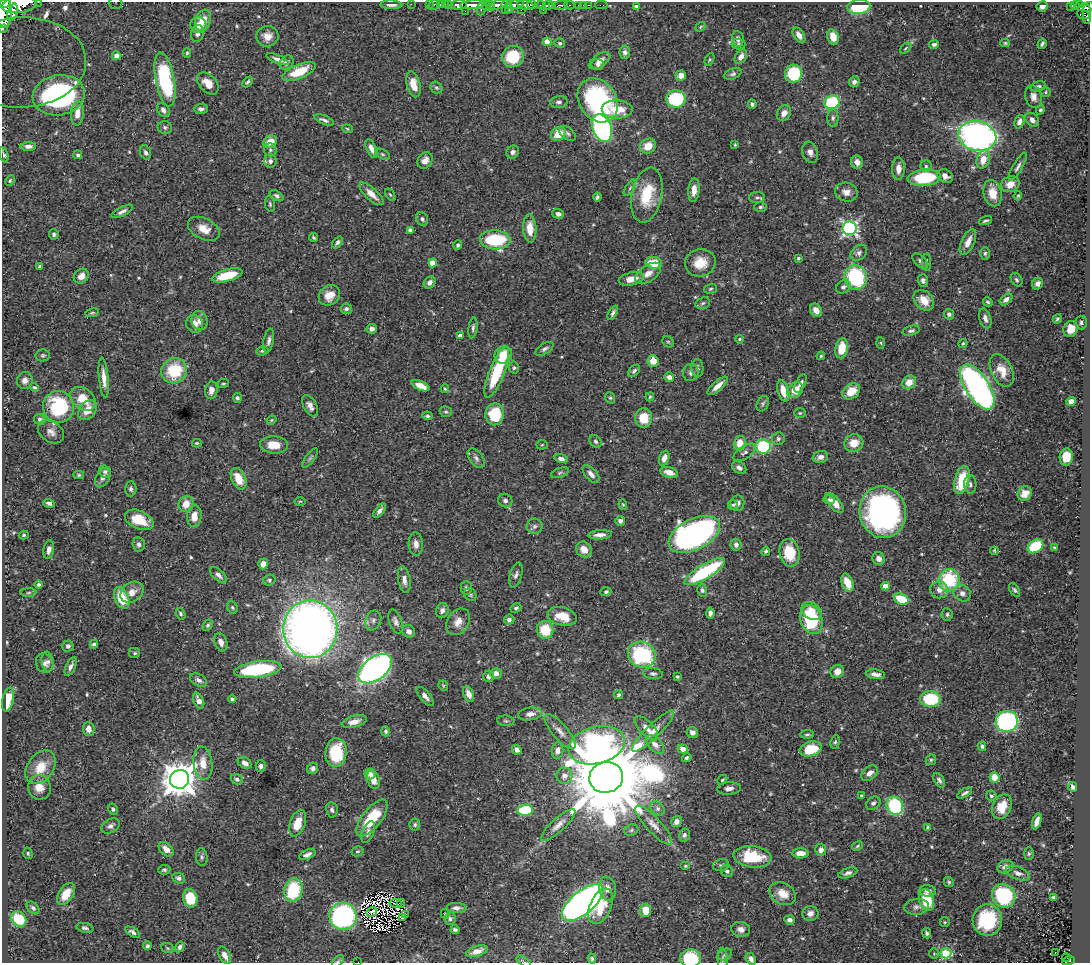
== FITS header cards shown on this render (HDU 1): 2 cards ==
NAXIS1  =                 1088
NAXIS2  =                  961

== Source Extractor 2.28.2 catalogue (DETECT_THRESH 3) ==
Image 1088 x 961 px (HDU 1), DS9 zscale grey, 1 PNG px = 1 image px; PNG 1092 x 965 px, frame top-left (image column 1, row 961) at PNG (2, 2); each listed source drawn as its Kron ellipse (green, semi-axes under 4 px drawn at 4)
Background 0.614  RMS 0.018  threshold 0.0552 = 3 sigma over >= 5 px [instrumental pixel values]
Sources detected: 563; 8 with non-positive FLUX_AUTO (blend fragments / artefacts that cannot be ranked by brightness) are neither listed nor drawn; of the other 555, the 500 brightest by FLUX_AUTO listed and drawn (55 fainter detections omitted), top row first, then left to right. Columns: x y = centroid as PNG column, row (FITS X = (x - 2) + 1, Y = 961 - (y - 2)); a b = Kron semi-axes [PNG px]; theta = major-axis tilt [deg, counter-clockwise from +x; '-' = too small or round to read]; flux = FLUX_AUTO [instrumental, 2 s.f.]
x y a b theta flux
38 2 2 2 - 13
116 3 7 6 - 3.2
4 4 7 3 13 460
411 4 2 2 - 12
429 4 2 2 - 11
445 4 3 2 - 30
507 4 5 3 - 260
19 5 17 8 8 2600
391 5 11 3 -1 4.6
434 5 6 5 - 37
440 5 3 2 - 25
449 5 4 3 - 56
459 5 8 4 3 910
472 5 12 3 5 1200
490 5 5 3 - 120
497 5 11 4 22 490
515 5 9 4 7 430
526 5 8 4 -12 990
531 5 4 3 - 370
541 5 4 3 - 200
548 5 5 3 - 150
552 5 4 2 - 53
561 5 7 3 6 140
569 5 5 2 - 71
579 5 3 3 - 29
583 5 2 2 - 7.5
589 5 3 2 - 19
601 5 6 2 0 17
1075 5 4 3 - 120
1080 5 3 3 - 64
486 6 5 3 - 120
1042 6 5 5 - 5
1071 6 4 3 - 130
637 7 4 4 - 3.3
859 7 12 7 5 69
1087 7 9 4 9 330
482 8 7 4 69 120
509 9 4 2 - 150
505 10 2 2 - 14
521 10 2 2 - 32
543 10 2 2 - 4.3
465 11 2 2 - 9
13 12 9 4 72 620
5 13 14 7 87 2000
1087 14 10 4 -88 310
1083 15 7 4 -22 130
203 20 11 7 70 15
198 25 8 7 - 8.6
700 27 5 4 - 1.5
2 29 3 2 - 38
197 33 8 6 75 5.1
799 35 8 5 -57 7.8
267 36 11 10 - 12
833 37 7 5 -74 15
738 39 8 6 -81 4.7
547 42 4 4 - 26
560 43 5 4 - 2.2
1005 43 4 4 - 1.5
738 44 7 5 -2 2.4
934 44 5 4 - 2.7
1042 44 5 3 - 2.4
906 48 7 3 42 1.5
625 52 6 5 - 4.4
187 53 4 4 - 2.2
117 56 4 4 - 5
513 57 11 10 - 53
741 57 8 5 57 6.7
277 59 12 4 -21 5.2
709 59 6 4 60 1.5
600 61 12 6 33 7.8
21 62 65 45 2 260
287 62 7 6 - 5
598 64 6 5 - 3.8
299 71 18 7 23 33
733 74 9 5 21 3.1
794 74 9 8 - 63
681 76 5 5 - 11
165 80 27 9 -79 130
247 82 6 3 46 2.6
854 82 6 5 - 4
208 83 13 8 -48 17
413 84 13 7 -75 17
1038 87 7 5 17 3.9
436 88 6 5 - 2.6
1046 92 5 5 - 1.8
59 95 26 20 11 330
1033 97 11 8 -76 8
676 99 9 9 - 86
598 100 23 18 -55 180
559 102 9 6 7 3.7
832 102 8 6 24 85
752 104 5 4 - 2.9
201 109 7 5 2 4.4
617 109 15 9 -2 29
163 110 7 5 -50 4.8
1040 110 5 4 - 2.4
77 113 12 6 84 11
784 113 8 6 56 8.2
833 118 9 5 -90 3.1
324 120 10 4 -22 4.1
1032 120 8 6 -46 5.9
1019 122 7 5 73 5.8
165 128 7 6 - 2.8
602 128 14 9 -70 350
347 129 5 4 - 1.5
567 133 9 6 -38 3.3
558 134 8 6 34 25
977 136 19 14 -13 480
270 142 7 6 - 17
735 145 3 3 - 1.6
28 146 8 4 0 4.7
648 146 8 7 - 18
372 149 10 5 -64 7
270 150 6 6 - 2.8
146 152 7 5 -71 4
513 152 7 6 - 4.1
810 152 11 7 -73 6.4
382 154 8 4 -27 2.5
4 155 8 4 -73 2.8
78 155 4 4 - 2.5
425 160 9 7 56 7.4
983 160 9 6 74 15
270 161 6 6 - 4.5
857 162 6 6 - 6.9
926 166 5 5 - 2.5
1018 167 16 4 60 4.9
898 169 11 6 88 11
945 176 8 6 -27 7
924 178 16 8 5 81
10 181 6 4 63 1.7
1010 184 9 7 22 13
630 188 9 3 57 2.6
694 190 12 5 85 10
846 192 11 9 -13 9.3
993 193 13 9 -76 20
371 194 15 6 -43 11
390 195 7 4 -55 1.6
647 195 28 15 78 49
277 196 7 4 -34 2.8
1018 196 4 3 - 1.5
597 197 4 3 - 2.3
757 198 8 5 0 3.1
270 204 8 5 -81 2.4
760 207 6 5 - 2.3
122 211 12 4 27 5
558 214 6 4 -20 4.2
422 219 7 5 -56 3.4
986 221 7 3 19 2.3
530 228 14 6 -87 18
850 228 7 7 - 330
204 229 17 10 -26 15
410 230 4 4 - 4.8
54 234 5 5 - 2.7
314 237 4 3 - 2
495 240 15 9 -4 86
337 242 7 4 52 3.1
968 242 14 6 65 11
458 245 5 4 - 2.1
859 253 9 7 43 4.4
985 253 6 5 - 2.2
798 258 4 3 - 2.4
920 261 9 5 -45 3.4
927 262 9 4 90 2.5
433 263 4 4 - 21
654 263 8 6 -9 32
700 263 15 13 13 23
40 266 4 3 - 1.8
648 273 15 8 35 10
227 275 16 6 15 38
81 276 8 6 45 8
856 277 12 11 - 120
631 279 13 6 13 14
1017 280 7 5 -56 2.5
923 281 6 5 - 3.1
430 282 7 5 49 5.2
1038 284 6 5 - 5.1
843 287 8 6 29 3.3
710 289 6 5 - 2
329 295 11 9 40 16
1006 299 7 4 40 5
924 300 12 9 -46 16
988 302 5 4 - 2.2
703 303 7 5 17 2.6
346 309 5 5 - 3
816 310 7 5 -55 8.2
92 313 7 4 13 1.9
613 313 8 4 61 3.5
949 314 5 5 - 3
985 318 10 5 -74 5.7
1057 319 5 4 - 1.9
200 320 9 8 - 7.4
1081 322 7 6 - 3.3
195 324 9 8 - 9.6
473 328 10 4 81 3.4
372 329 5 4 - 4.4
1070 329 8 7 - 16
911 331 9 4 13 3.2
460 336 4 4 - 5.2
739 339 4 3 - 1.6
269 341 12 5 79 4.6
668 342 6 5 - 2.2
881 343 5 3 - 1.5
963 343 4 3 - 1.6
842 348 10 6 79 24
544 349 10 5 33 3.8
262 351 6 4 15 2
43 355 7 6 - 2.2
503 355 9 8 - 27
821 356 4 3 - 1.6
653 361 6 5 - 15
514 368 6 5 - 2.2
697 368 9 6 -87 3.9
1002 370 17 10 -64 16
174 371 13 12 - 57
634 371 7 4 47 3.1
497 372 27 7 68 74
691 373 8 7 - 4.6
669 377 5 4 - 5.2
104 378 20 4 -84 11
25 381 8 8 - 7
909 382 7 6 - 14
223 383 6 3 8 1.5
800 384 10 4 64 3.7
420 386 9 4 -24 13
718 386 13 5 41 11
34 387 5 4 - 2.2
977 387 26 12 -57 430
445 389 4 3 - 1.7
211 390 9 6 79 6.9
795 390 8 7 - 19
783 391 11 5 -75 19
851 391 9 7 35 21
650 397 4 3 - 1.5
237 398 5 4 - 2.1
610 398 6 4 -68 1.9
83 399 14 10 -40 26
1071 401 5 4 - 8.2
763 404 8 5 65 2.7
310 406 12 6 -59 7.2
59 407 16 15 - 88
88 410 11 8 49 16
446 412 6 5 - 2.3
800 413 6 5 - 1.9
495 414 11 9 88 53
427 416 5 4 - 2.4
644 418 9 8 - 26
40 419 6 5 - 3.1
271 420 5 3 - 1.5
51 432 14 10 -33 8.6
778 439 6 6 - 3.2
595 441 7 5 -44 3
197 443 5 4 - 1.6
740 443 7 6 - 18
854 443 10 8 24 18
274 445 14 8 -4 19
542 445 5 5 - 1.6
763 447 7 7 - 80
745 452 13 6 34 5.3
820 457 8 6 17 6.2
1066 457 8 6 83 27
310 458 11 4 53 2.9
476 458 11 6 -52 4.7
664 458 7 5 71 7.5
561 459 7 4 -16 5.7
739 468 8 5 -36 4.7
105 472 6 5 - 3.1
669 472 9 5 -15 11
560 473 9 4 19 2.4
591 474 11 6 -48 6.4
79 475 5 4 - 1.8
103 477 10 6 60 5.6
238 479 11 7 -65 21
962 480 14 7 75 44
970 484 9 6 -87 3.6
131 489 7 5 89 3.4
1025 494 7 6 - 9.9
505 500 7 6 - 3.3
829 500 5 4 - 2.5
300 501 6 4 0 1.4
49 503 5 4 - 4.1
737 503 8 7 - 5.8
835 503 12 5 -49 13
186 504 8 7 - 15
623 505 5 4 - 1.6
733 505 5 5 - 2
379 511 9 4 51 4.8
883 512 26 23 -79 380
194 516 11 7 86 15
139 520 15 9 -24 33
620 521 5 5 - 4.3
535 526 8 8 - 4
694 534 28 15 27 460
24 535 5 4 - 1.6
600 535 12 4 4 7.6
139 544 7 6 - 3.5
416 544 11 7 -86 8.1
736 545 6 5 - 4.1
1035 546 8 6 34 51
1054 548 3 3 - 1.5
584 549 8 7 - 13
49 550 9 5 79 7.1
766 551 5 4 - 2
994 551 4 2 - 1.5
790 553 14 10 -79 37
879 559 6 6 - 6.1
263 564 5 5 - 9.2
705 572 23 7 31 110
218 575 10 5 -44 6
516 575 13 6 74 4.7
269 580 6 5 - 2.6
404 580 13 6 -80 8.4
949 580 11 10 - 76
847 583 9 5 -71 25
39 585 4 4 - 2.4
886 586 4 4 - 15
466 588 7 5 -90 3.1
702 590 6 5 - 2.6
939 590 9 8 - 7.5
1015 590 8 4 -57 2.2
132 592 12 9 33 11
606 592 5 4 - 2.3
28 593 8 4 1 1.7
962 593 9 8 - 6.7
470 594 7 6 - 2.4
122 598 11 6 -65 40
901 599 7 5 -21 39
232 607 6 5 - 2.1
516 608 5 4 - 2.7
442 610 7 6 - 5.1
811 611 11 8 -36 14
710 613 5 4 - 3.8
181 614 6 4 -61 2.2
947 614 6 5 - 2.5
562 616 15 9 -13 23
811 619 15 11 -69 84
373 620 10 7 69 5.3
509 620 5 5 - 4.1
396 621 12 6 -70 5.1
458 622 14 10 57 12
208 625 6 4 50 2.3
310 629 29 27 -88 1200
545 630 9 8 - 35
409 631 7 6 - 7
221 642 9 6 -70 6.9
94 644 4 3 - 2.8
68 646 5 5 - 3.4
135 653 6 5 - 2.8
642 655 14 12 -29 120
48 662 10 6 -81 4
45 663 10 8 -65 5.2
71 666 10 5 65 4.6
258 669 24 8 7 120
375 669 19 11 37 580
837 672 7 6 - 11
496 673 5 5 - 7.1
653 674 10 5 -6 3.6
876 674 9 4 -9 6.2
488 676 6 5 - 4.4
677 676 4 4 - 2.2
198 680 9 6 -29 4.8
443 686 5 5 - 1.6
468 694 8 5 -66 8
618 695 4 4 - 2.5
425 696 12 5 -49 6
232 699 4 3 - 2.5
931 699 10 8 1 80
8 700 12 5 79 22
199 701 8 5 -66 7.6
530 714 12 6 8 8.6
506 721 8 5 -3 2.5
354 722 13 5 15 9.6
1007 722 11 10 - 200
646 728 15 7 -46 9.1
89 729 7 5 -84 7.9
386 731 5 4 - 2.5
653 731 28 7 44 15
560 732 22 7 -49 11
692 733 6 5 - 6.4
807 734 7 4 6 2.1
835 742 7 4 79 2.2
655 744 11 6 -47 8.3
597 745 29 18 14 610
982 746 5 4 - 2.7
683 749 5 4 - 7.5
811 749 11 7 15 38
517 750 5 4 - 6.9
557 751 8 5 82 7
336 752 14 10 85 62
687 758 5 4 - 2.7
931 760 5 5 - 2
203 763 17 9 -84 17
245 763 7 5 -30 6
261 766 6 5 - 4.6
41 767 18 13 54 25
313 768 6 5 - 3.8
869 773 9 6 38 7.8
370 774 5 5 - 6.6
564 776 8 8 - 7.1
606 777 17 15 13 30000
994 777 5 5 - 16
180 779 9 9 - 2800
237 779 6 5 - 3.1
373 780 9 6 -70 12
722 780 5 3 - 1.7
939 780 8 5 -59 3.2
39 787 12 11 - 14
1073 787 5 3 - 3
729 788 12 6 4 6.7
965 793 8 3 31 3.4
862 796 4 3 - 4.4
991 796 5 5 - 2.4
873 803 8 6 38 3.8
895 806 9 8 - 92
1002 807 13 9 66 23
658 808 8 6 -45 3.9
113 809 6 5 - 2.7
332 810 7 6 - 3.3
525 810 8 5 8 68
372 818 22 9 52 54
676 821 5 5 - 6.3
1037 821 8 4 71 8.5
298 823 14 7 70 22
415 825 6 5 - 2.6
558 825 22 6 42 9.7
654 825 25 7 -47 13
111 826 10 6 30 4.6
928 828 4 4 - 2.4
631 830 7 5 24 2.7
368 832 11 6 69 4.8
684 835 6 5 - 3.4
857 846 6 4 29 1.6
166 849 8 5 -43 11
821 850 6 5 - 6.5
357 851 6 5 - 2.1
28 853 6 4 -74 1.9
801 853 8 5 -2 12
1029 854 6 5 - 2
307 855 9 4 24 5.2
202 857 8 6 -83 2.9
752 857 19 10 -5 43
721 865 8 5 14 3.1
686 866 5 4 - 1.8
1005 867 8 6 23 6.1
164 870 6 4 6 2.6
727 871 6 5 - 3.4
848 873 10 4 20 4.3
1018 873 13 6 -21 6.5
179 878 6 5 - 3.4
949 882 5 5 - 2
607 889 12 8 -80 9.7
293 890 12 9 74 69
928 891 8 5 -7 6.5
66 894 12 7 57 21
783 894 14 10 -30 18
1004 896 12 11 - 110
1053 897 3 3 - 2.5
190 898 9 7 -74 35
926 900 11 7 -72 45
583 902 25 11 39 730
396 903 6 2 -11 2.2
401 903 4 2 - 1.5
601 906 19 10 66 31
916 907 12 8 8 5.9
33 908 7 5 -45 3.3
456 908 10 5 0 5.2
645 910 6 5 - 22
372 912 5 3 - 1.6
810 913 8 7 - 6.2
405 914 3 2 - 6.6
445 914 5 4 - 1.6
343 916 13 13 - 270
403 917 4 3 - 5.3
19 919 8 7 - 47
450 919 6 5 - 2.9
790 920 5 4 - 4.8
987 920 16 14 83 70
945 922 5 4 - 1.6
85 928 9 4 -12 3.1
741 929 9 7 -13 7.3
455 930 4 3 - 2.7
132 932 8 4 -30 4
927 933 5 4 - 2.3
147 946 4 4 - 2.8
180 947 6 4 57 3.9
168 948 6 5 - 1.8
477 951 11 5 18 9.7
946 953 5 5 - 73
1055 953 3 2 - 2.2
934 954 5 4 - 1.8
225 955 9 5 -62 7.4
725 955 7 5 29 2.6
1066 957 4 2 - 29
592 958 5 4 - 2.3
690 958 10 9 - 62
723 959 11 5 -88 3.2
751 959 6 4 -59 4.5
338 961 7 4 44 2.1
524 961 8 3 -35 2
1069 961 6 3 14 120
358 962 2 2 - 23
At the frame edge (FLAGS 8, measured only in part): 14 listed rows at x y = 38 2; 116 3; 4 4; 19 5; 1087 7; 5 13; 2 29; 21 62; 690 958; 751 959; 338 961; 524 961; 1069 961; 358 962
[55 fainter detections neither listed nor drawn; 8 non-positive-flux detections neither listed nor drawn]